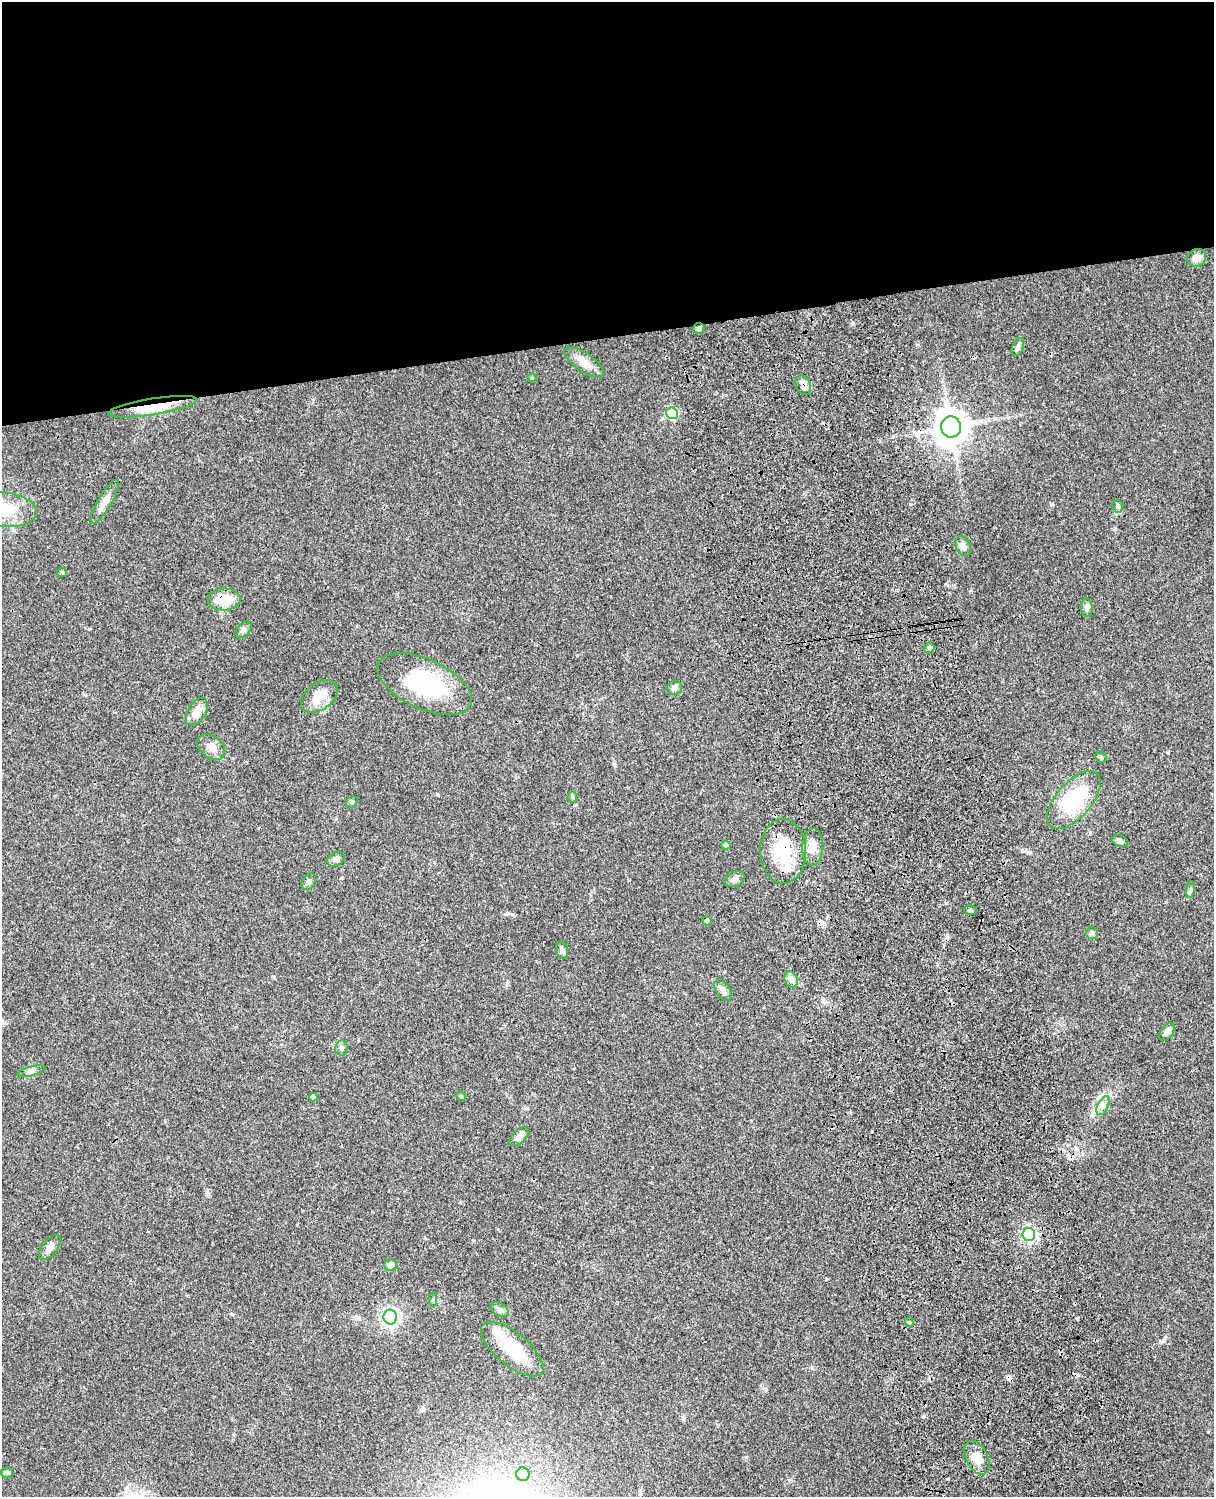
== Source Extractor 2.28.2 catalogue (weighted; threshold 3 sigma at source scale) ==
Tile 2 of 4 x 3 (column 2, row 1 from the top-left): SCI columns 1334-2545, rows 3269-4763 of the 5088 x 4927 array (HDU 1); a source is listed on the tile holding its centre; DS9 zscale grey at full resolution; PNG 1216 x 1499 px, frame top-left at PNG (2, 2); each listed source drawn as its Kron ellipse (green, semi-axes under 4 px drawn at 4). Shown black and unused: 23% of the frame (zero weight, under 3 of 4 exposures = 6% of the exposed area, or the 3 px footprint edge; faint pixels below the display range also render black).
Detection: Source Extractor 2.28.2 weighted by HDU 2 'WHT'; one run over the whole footprint, this tile lists its part. Background 0.0821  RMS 0.006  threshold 0.0271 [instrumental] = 3 sigma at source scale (4.5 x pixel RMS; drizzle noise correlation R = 1.50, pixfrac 1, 0.05/0.05 arcsec/px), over >= 5 px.
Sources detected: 64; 1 inside a brighter object's white glare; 3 cosmic-ray / hot-pixel residue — neither listed nor drawn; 1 inside a brighter listed object's ellipse — not listed separately; the other 59 listed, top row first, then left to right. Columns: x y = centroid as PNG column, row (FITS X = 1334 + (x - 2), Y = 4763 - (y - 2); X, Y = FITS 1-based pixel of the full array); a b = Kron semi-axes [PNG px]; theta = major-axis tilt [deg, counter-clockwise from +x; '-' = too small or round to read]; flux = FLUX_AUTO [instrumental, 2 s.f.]
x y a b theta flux
1197 258 10 8 29 4.6
699 329 6 5 - 1.1
1018 347 9 5 68 1.8
584 362 23 9 -35 6.8
532 378 4 4 - 0.71
803 385 10 7 -67 2.9
153 407 45 8 9 19
672 413 6 6 - 38
951 427 10 10 - 1200
105 502 25 7 59 4.8
1118 506 6 5 - 1.6
4 510 33 17 -5 22
963 546 10 7 -64 3
62 572 5 4 - 0.77
224 599 16 11 2 16
1087 608 9 5 -86 1.9
243 630 10 6 41 1.9
929 648 5 5 - 1.4
425 684 50 25 -25 47
674 688 8 7 - 2.5
319 696 20 13 36 11
197 712 15 9 58 6.2
211 747 15 10 -38 4.9
1101 757 6 5 - 0.99
572 797 6 4 -88 0.94
1074 800 35 17 48 42
352 802 6 5 - 0.94
1120 841 8 5 -25 1.8
726 845 4 4 - 1.1
813 847 18 10 87 6.2
783 851 32 23 -89 25
336 859 9 7 32 1.9
735 879 10 7 26 2.3
309 882 9 6 55 1.7
1190 889 8 4 81 1.2
970 910 6 5 - 1.2
707 921 5 4 - 0.97
1092 933 6 6 - 1.3
562 950 9 6 -75 1.4
791 980 8 6 -70 2.2
723 990 12 7 -55 2.5
1167 1032 10 6 54 2.5
341 1048 7 6 - 1.5
31 1071 14 4 14 2
461 1096 5 4 - 0.74
313 1097 4 4 - 2.4
1103 1106 10 5 64 2.4
519 1137 12 6 43 3.4
1029 1234 6 6 - 130
50 1247 14 7 51 3
391 1265 6 6 - 3.3
433 1299 7 2 -85 0.64
500 1310 10 6 -31 1.9
390 1317 7 7 - 210
909 1322 5 4 - 0.78
512 1349 38 16 -39 25
977 1458 18 11 -63 6.4
7 1472 6 5 - 1
523 1474 7 6 - 8.9
Overlapping masked pixels (flux is a lower limit): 4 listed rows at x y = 803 385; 153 407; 224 599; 783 851
Isophote crosses this tile's border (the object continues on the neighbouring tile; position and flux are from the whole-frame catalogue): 1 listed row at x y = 4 510
Unlisted compact peaks at least as high as the median listed source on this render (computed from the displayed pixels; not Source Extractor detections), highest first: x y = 853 323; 1052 504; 1161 1342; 971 591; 1076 1318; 923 1417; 1022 850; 614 764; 1168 752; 437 794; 232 1314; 507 913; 826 1279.